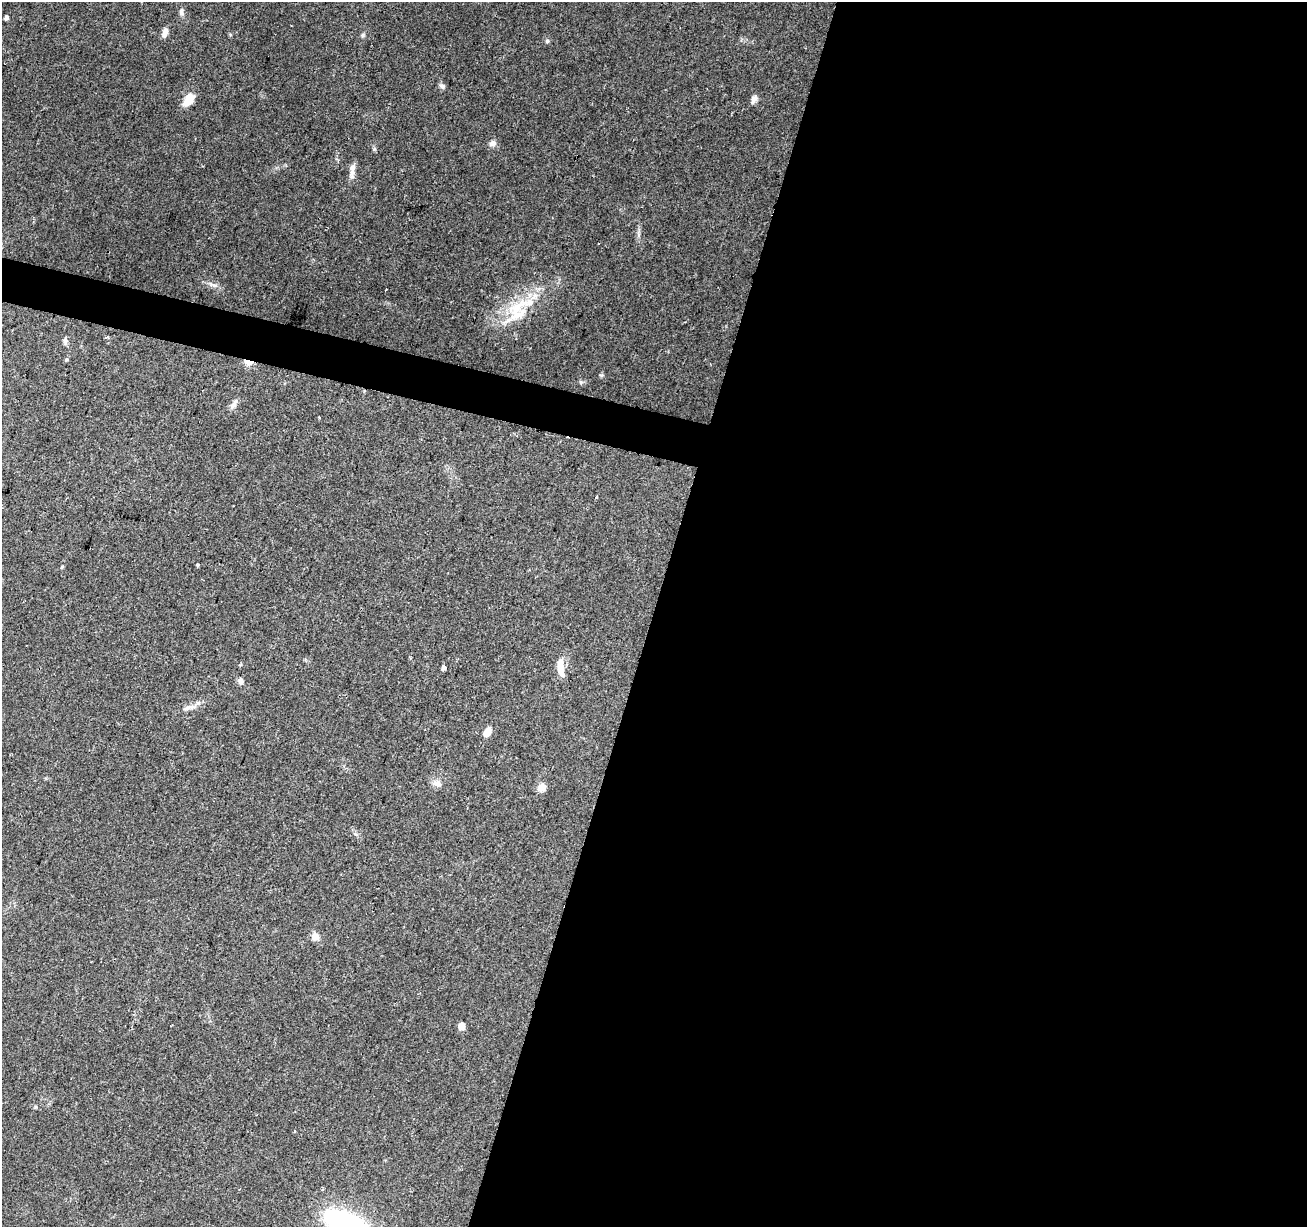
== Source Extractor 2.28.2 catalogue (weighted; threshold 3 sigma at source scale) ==
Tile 12 of 4 x 4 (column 4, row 3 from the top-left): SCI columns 3917-5221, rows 1446-2670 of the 5229 x 5404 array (HDU 1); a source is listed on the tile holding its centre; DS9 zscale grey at full resolution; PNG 1309 x 1229 px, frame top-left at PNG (2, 2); no overlay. Shown black and unused: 52% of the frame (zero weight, under 2 of 3 exposures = <1% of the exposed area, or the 3 px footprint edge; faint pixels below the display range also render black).
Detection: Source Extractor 2.28.2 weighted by HDU 2 'WHT'; one run over the whole footprint, this tile lists its part. Background 0.0903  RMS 0.0059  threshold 0.0267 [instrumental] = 3 sigma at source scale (4.5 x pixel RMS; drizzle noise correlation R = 1.50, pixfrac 1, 0.0396/0.0396 arcsec/px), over >= 5 px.
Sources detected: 35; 1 cosmic-ray / hot-pixel residue — not listed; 3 inside a brighter listed object's ellipse — not listed separately; the other 31 listed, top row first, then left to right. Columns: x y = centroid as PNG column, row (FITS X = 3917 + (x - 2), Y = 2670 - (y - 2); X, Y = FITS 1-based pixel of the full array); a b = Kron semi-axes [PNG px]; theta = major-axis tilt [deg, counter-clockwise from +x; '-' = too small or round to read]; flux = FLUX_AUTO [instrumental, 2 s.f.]
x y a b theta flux
181 12 9 6 -89 2.1
6 17 4 4 - 1.8
165 33 11 6 69 3.6
363 35 6 5 - 1
547 41 6 5 - 0.92
443 86 8 7 - 1.5
189 99 13 9 56 9.5
754 99 12 6 61 2.5
493 143 9 8 - 2.6
352 170 23 5 82 3.6
517 308 54 14 47 25
107 337 6 3 2 0.89
65 341 8 6 -76 1.6
66 360 5 3 - 0.65
248 362 7 4 -15 16
581 382 6 5 - 0.95
234 404 17 6 60 2.6
597 497 3 3 - 2.2
198 565 3 3 - 3.2
62 567 5 4 - 0.59
444 668 5 4 - 2.2
561 671 17 7 -71 5.3
241 681 7 6 - 2.3
188 708 17 5 18 3.3
487 732 12 8 54 4.4
437 783 14 7 -12 3.3
542 788 9 8 - 4.6
315 937 10 9 - 3.4
461 1026 5 5 - 6.8
294 1132 3 2 - 0.76
338 1221 91 25 -32 67
Overlapping masked pixels (flux is a lower limit): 1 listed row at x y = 248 362
Isophote crosses this tile's border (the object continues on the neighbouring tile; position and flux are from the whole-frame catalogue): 1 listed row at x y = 338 1221
Unlisted compact peaks at least as high as the median listed source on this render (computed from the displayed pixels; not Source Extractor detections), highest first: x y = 374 149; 601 375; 214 285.